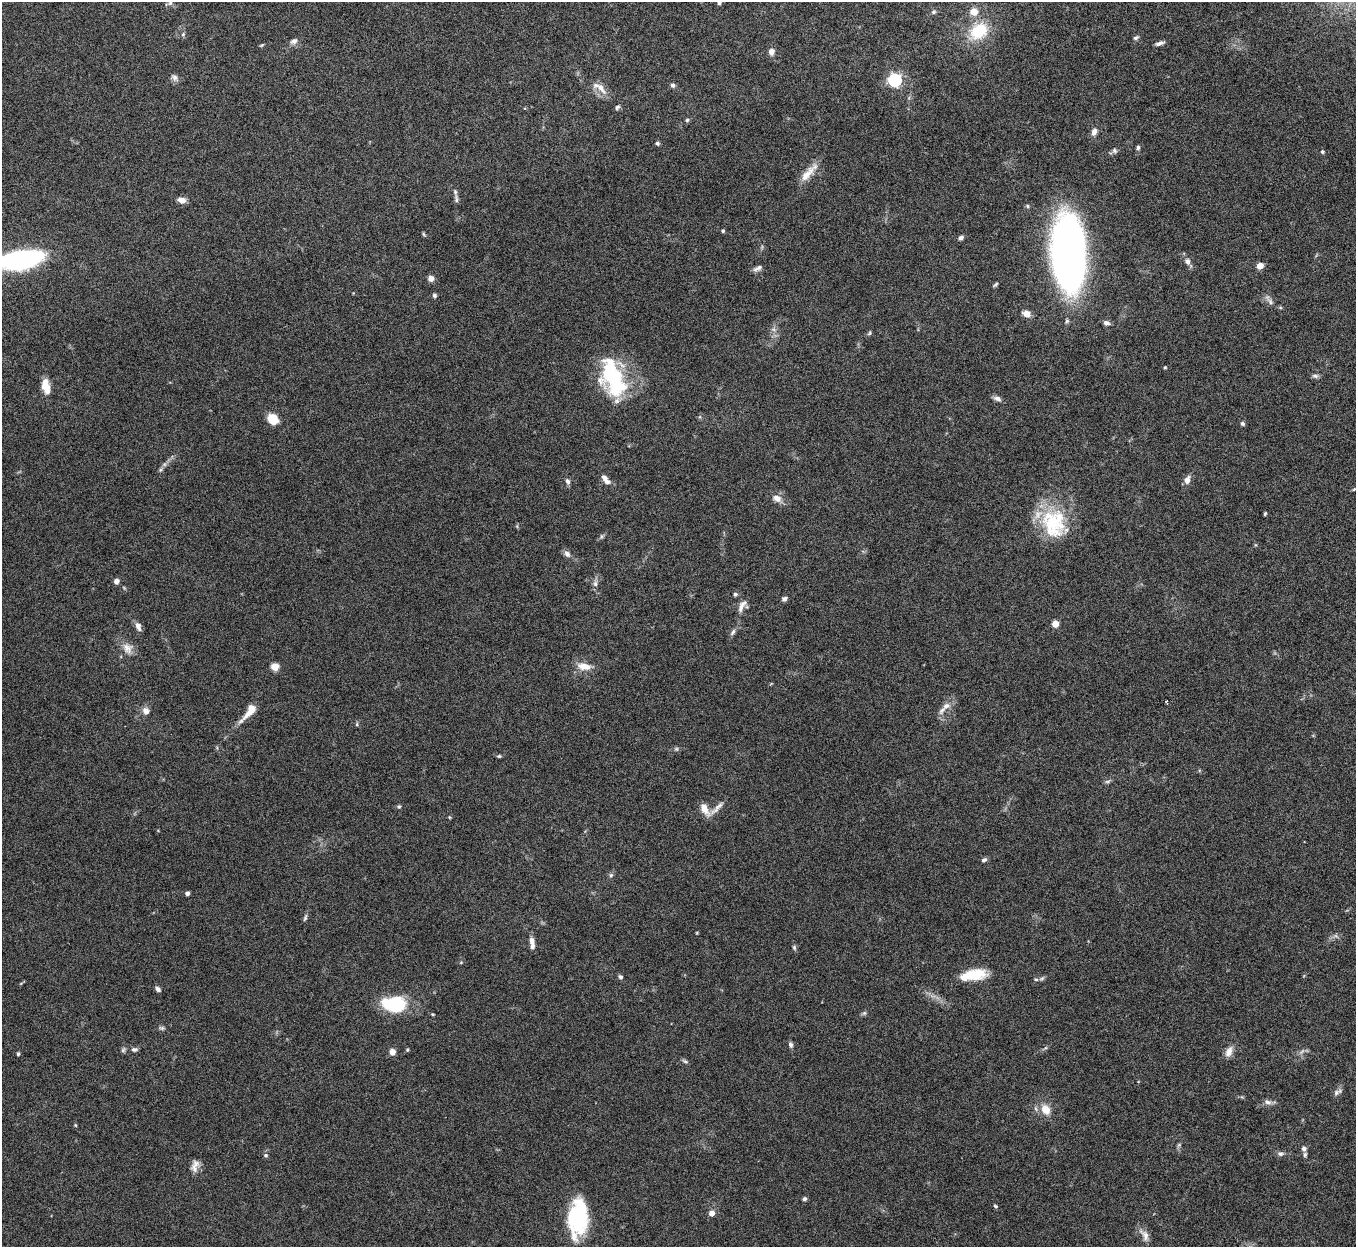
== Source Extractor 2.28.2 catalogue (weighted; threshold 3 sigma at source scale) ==
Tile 10 of 4 x 4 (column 2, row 3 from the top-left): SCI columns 1356-2709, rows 1395-2639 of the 5422 x 5403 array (HDU 1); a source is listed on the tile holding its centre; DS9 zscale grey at full resolution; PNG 1358 x 1249 px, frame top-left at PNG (2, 2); no overlay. Nothing masked; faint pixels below the display range render black.
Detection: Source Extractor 2.28.2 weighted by HDU 2 'WHT'; one run over the whole footprint, this tile lists its part. Background 0.145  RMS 0.0057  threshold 0.0235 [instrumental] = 3 sigma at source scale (4.09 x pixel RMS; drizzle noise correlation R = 1.36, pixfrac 0.8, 0.05/0.05 arcsec/px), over >= 5 px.
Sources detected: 123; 2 inside a brighter object's white glare — not listed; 3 inside a brighter listed object's ellipse — not listed separately; the other 118 listed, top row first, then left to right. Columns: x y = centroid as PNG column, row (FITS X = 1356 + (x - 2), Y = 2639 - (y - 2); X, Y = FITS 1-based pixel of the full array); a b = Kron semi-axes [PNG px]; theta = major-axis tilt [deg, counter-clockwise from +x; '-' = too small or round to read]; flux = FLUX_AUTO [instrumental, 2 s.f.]
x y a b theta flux
170 3 6 6 - 1.2
719 3 4 4 - 1.2
934 12 7 6 - 1.1
974 12 5 5 - 12
979 31 22 17 38 23
183 34 7 5 68 0.99
1136 38 8 5 30 1.1
294 41 9 7 28 2.2
1159 43 10 4 18 1.7
262 45 6 4 35 0.59
771 52 6 5 - 3.3
174 77 10 7 -59 2
895 80 6 6 - 99
673 85 6 5 - 1.3
600 87 23 9 -36 5.8
617 107 7 5 45 1.1
687 120 5 5 - 0.85
1094 132 9 6 74 2.7
657 143 5 5 - 1
1138 147 6 4 90 1
1114 151 7 7 - 1.3
1322 152 5 4 - 0.69
809 172 32 9 48 7.3
456 199 14 5 -86 1.9
182 200 9 6 -15 3.6
1027 206 5 4 - 0.8
723 231 4 4 - 0.85
424 234 6 4 -59 0.68
961 238 7 5 40 1.4
1069 255 69 32 -86 280
20 260 42 15 9 100
1187 261 9 7 -61 2.5
1260 266 5 4 - 9.3
758 268 12 6 30 1.9
431 278 7 7 - 2.7
996 284 7 4 47 0.87
434 295 5 5 - 1.1
1270 302 12 6 -49 2.3
1026 313 11 8 -8 3.2
1106 323 7 5 -18 2
774 330 7 4 -19 1.1
869 333 7 4 66 0.77
1165 367 4 3 - 0.55
1315 376 9 5 -1 1.4
614 380 44 25 -63 51
45 386 14 7 -80 9.7
997 399 10 6 -23 2.2
273 418 9 8 - 11
1242 423 6 5 - 1
160 470 6 4 71 0.93
604 478 8 6 -44 2.5
1187 480 8 6 73 3.7
567 481 8 6 -64 1.5
1354 489 6 3 19 0.59
777 498 12 8 -21 4
1265 514 5 3 - 0.61
1054 523 39 30 -81 38
602 536 7 5 73 0.98
567 554 10 7 -52 2.3
116 581 6 5 - 2.3
595 584 8 6 -89 1.9
735 594 5 5 - 0.98
784 599 6 5 - 1.4
742 606 18 7 60 3.6
1055 624 5 4 - 12
138 626 11 6 -70 2.7
733 632 11 5 56 1.6
127 648 16 12 -50 5.3
584 666 18 9 -8 6.6
275 667 5 4 - 15
1166 701 4 3 - 1.1
946 706 13 9 31 3.9
146 711 8 7 - 3.4
249 711 25 8 51 8.5
357 724 6 3 73 0.66
676 749 6 5 - 0.92
499 756 5 4 - 0.72
1107 781 8 4 9 0.98
399 806 5 5 - 0.73
717 808 27 5 46 3.6
705 809 18 9 -57 5.2
449 817 5 3 - 0.45
984 860 7 5 33 1.5
611 875 6 6 - 1.1
187 893 4 4 - 2.2
305 918 9 5 70 1.1
532 941 11 7 -79 2.8
794 947 7 5 -75 0.97
973 975 30 11 10 16
620 977 6 5 - 1.2
1036 979 6 4 -20 0.92
158 989 7 5 -47 1.5
395 1004 22 14 -1 38
864 1013 6 6 - 0.92
433 1014 5 3 - 0.54
162 1028 7 5 -14 1.1
790 1045 7 6 - 1.4
134 1049 8 6 -1 1.6
123 1050 7 5 63 1
392 1052 6 6 - 3.5
1229 1052 15 8 67 3.9
1302 1052 11 3 50 1.1
18 1054 5 4 - 0.72
685 1061 8 4 -30 0.99
1336 1093 9 7 56 1.9
1268 1102 9 7 -7 2.4
1045 1109 13 10 -59 7.3
75 1125 4 4 - 0.53
1179 1145 7 4 35 0.83
1304 1149 7 6 - 1.6
1280 1154 9 6 9 1.5
266 1155 6 5 - 0.94
195 1166 17 9 72 3.8
804 1199 5 5 - 1.1
995 1206 6 4 -18 0.8
712 1213 5 5 - 4.8
578 1217 36 18 87 50
1145 1235 18 9 -62 3.8
Isophote crosses this tile's border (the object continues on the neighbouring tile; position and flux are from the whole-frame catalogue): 2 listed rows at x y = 719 3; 20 260